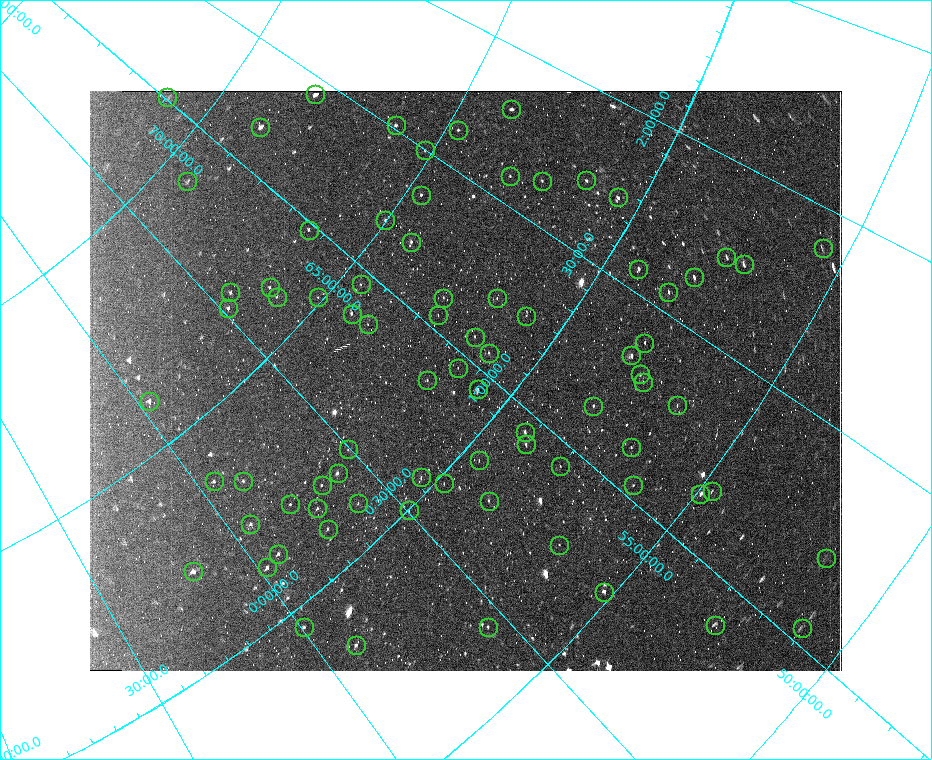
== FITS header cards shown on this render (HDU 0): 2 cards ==
NAXIS1  =                  752
NAXIS2  =                  580

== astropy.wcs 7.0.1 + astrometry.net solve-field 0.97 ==
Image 752 x 580 px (HDU 0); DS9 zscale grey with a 90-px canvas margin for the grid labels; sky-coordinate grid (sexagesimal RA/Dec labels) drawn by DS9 from the SOLVED WCS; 79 Tycho-2 reference stars matched to detected sources circled (green)
Header WCS: none
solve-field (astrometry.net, Tycho-2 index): SOLVED blind (the file carries no WCS)
Solved WCS: RA---TAN-SIP/DEC--TAN-SIP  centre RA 00:56:24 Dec +61:05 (14.10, +61.09 deg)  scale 88.9 x 85.7 arcsec/px (non-square pixels)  FOV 1114.4' x 828.3'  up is +49 deg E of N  parity flipped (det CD > 0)
(file carries no celestial WCS; the grid is the blind solution)
Tycho-2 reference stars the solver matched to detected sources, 79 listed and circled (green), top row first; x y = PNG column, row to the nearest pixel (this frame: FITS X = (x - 90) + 1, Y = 580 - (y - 91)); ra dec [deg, ICRS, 3 dp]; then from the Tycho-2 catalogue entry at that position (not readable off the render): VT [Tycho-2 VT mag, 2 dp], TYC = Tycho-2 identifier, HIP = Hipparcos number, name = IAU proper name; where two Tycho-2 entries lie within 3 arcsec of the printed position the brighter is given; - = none
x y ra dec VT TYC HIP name
315 94 21.483 +68.130 4.84 4297-1685-1 6692 -
167 97 15.129 +70.983 6.42 4300-1201-1 4709 -
511 109 26.937 +63.853 5.71 4040-2023-1 8362 -
396 125 22.717 +66.098 6.15 4043-207-1 7050 -
260 127 17.664 +68.779 5.30 4296-1459-1 5518 -
458 130 24.447 +64.739 6.61 4039-1781-1 7593 -
425 150 22.445 +65.171 6.87 4039-172-1 6974 -
510 176 23.851 +63.082 6.80 4035-1367-1 7400 -
586 180 25.743 +61.421 6.32 4032-883-1 8020 -
187 181 11.660 +69.325 6.44 4295-489-1 3641 -
542 181 24.553 +62.352 6.70 4035-1288-1 7625 -
421 195 20.272 +64.658 6.34 4038-622-1 6312 -
618 197 25.832 +60.551 5.77 4032-1676-1 8046 -
385 220 17.923 +65.019 5.55 4038-1990-1 5589 -
309 230 14.629 +66.352 5.97 4029-725-1 4572 -
411 242 17.857 +64.203 5.54 4038-1991-1 5566 -
823 248 28.452 +55.598 6.46 3688-1277-1 8847 -
726 257 26.075 +57.537 6.29 3679-2209-1 8115 -
744 264 26.192 +57.089 6.24 3679-2248-1 8148 -
638 269 23.483 +59.232 4.79 3683-2185-1 7294 -
694 277 24.532 +57.978 5.70 3679-2303-1 7617 -
361 284 14.231 +64.532 7.13 4025-1495-1 4449 -
270 287 10.514 +66.148 5.94 4028-1204-1 3299 -
230 292 8.604 +66.750 6.46 4028-635-1 2707 -
668 292 23.357 +58.327 5.88 3683-2186-1 7251 -
277 297 10.394 +65.868 7.00 4028-489-1 3267 -
318 297 12.049 +65.120 7.03 4024-1651-1 3755 -
443 298 16.595 +62.761 6.55 4021-1121-1 5186 -
497 298 18.291 +61.706 6.50 4030-592-1 5688 -
228 308 7.855 +66.520 6.15 4027-556-1 2474 -
352 314 12.682 +64.248 5.42 4024-2330-1 3951 -
438 315 15.710 +62.609 7.36 4021-1044-1 4894 -
526 316 18.515 +60.883 7.18 4030-320-1 5768 -
368 324 12.858 +63.781 6.97 4025-1934-1 4006 -
475 337 16.081 +61.580 5.90 4017-228-1 5021 -
644 343 20.839 +58.143 6.40 3682-2261-1 6486 -
489 353 15.904 +61.075 6.06 4017-1067-1 4962 -
631 355 20.020 +58.232 5.07 3682-2389-1 6242 -
458 368 14.332 +61.422 6.54 4017-876-1 4475 -
640 374 19.558 +57.803 6.70 3677-992-1 6093 -
427 380 12.818 +61.805 6.28 4016-534-1 3988 -
643 382 19.360 +57.632 6.88 3677-1107-1 6027 -
478 389 14.177 +60.717 2.17 4017-2319-1 4427 -
149 401 0.650 +66.099 5.96 4026-680-1 207 -
677 405 19.439 +56.632 6.78 3677-1746-1 6057 -
593 406 17.139 +58.263 5.76 3681-1092-1 5361 -
525 432 14.166 +59.181 4.73 3680-1839-1 4422 Castula
526 444 13.751 +58.973 4.96 3680-1840-1 4292 -
631 447 16.751 +56.935 6.54 3677-309-1 5240 -
348 449 7.401 +62.064 7.12 4019-400-1 2320 -
479 460 11.677 +59.575 6.53 3667-1703-1 3649 -
560 466 14.054 +57.997 6.35 3676-2885-1 4383 -
338 473 6.198 +61.831 5.38 4015-3523-1 1960 -
421 477 9.114 +60.326 5.82 4016-1409-1 2876 -
214 481 0.857 +63.641 6.30 4018-3804-1 274 -
243 481 2.137 +63.204 6.53 4018-3889-1 695 -
444 483 9.705 +59.826 6.71 3666-1141-1 3058 -
322 485 5.182 +61.880 7.06 4019-3948-1 1652 -
633 485 15.532 +56.329 6.83 3676-281-1 4834 -
712 491 17.468 +54.739 6.89 3673-964-1 5458 -
700 494 17.068 +54.920 5.23 3673-1929-1 5336 -
489 501 10.629 +58.753 6.17 3667-1046-1 3334 -
358 503 5.972 +60.961 6.61 4015-3524-1 1892 -
290 504 3.303 +62.041 6.65 4018-687-1 1063 -
317 508 4.238 +61.533 5.84 4014-3302-1 1354 -
409 510 7.583 +59.978 5.93 3666-1063-1 2377 -
250 524 1.057 +62.288 5.92 4018-3891-1 330 -
328 529 3.979 +61.000 6.53 4014-3305-1 1269 -
559 545 11.441 +56.775 7.00 3663-993-1 3584 -
278 554 1.276 +61.314 5.78 4014-3303-1 418 -
826 558 18.225 +51.602 7.32 3276-378-1 5674 -
267 567 0.404 +61.223 5.61 4014-3304-1 124 -
193 571 357.209 +62.214 5.66 4285-3744-1 117447 -
604 592 11.322 +55.221 5.41 3659-2174-1 3544 -
715 625 13.448 +52.689 6.33 3668-795-1 4212 -
304 627 0.129 +59.560 6.29 3664-1984-1 43 -
488 627 6.664 +56.641 6.58 3661-324-1 2101 -
802 628 15.577 +51.035 6.49 3275-1733-1 4844 -
356 645 1.566 +58.437 6.42 3664-1986-1 518 -